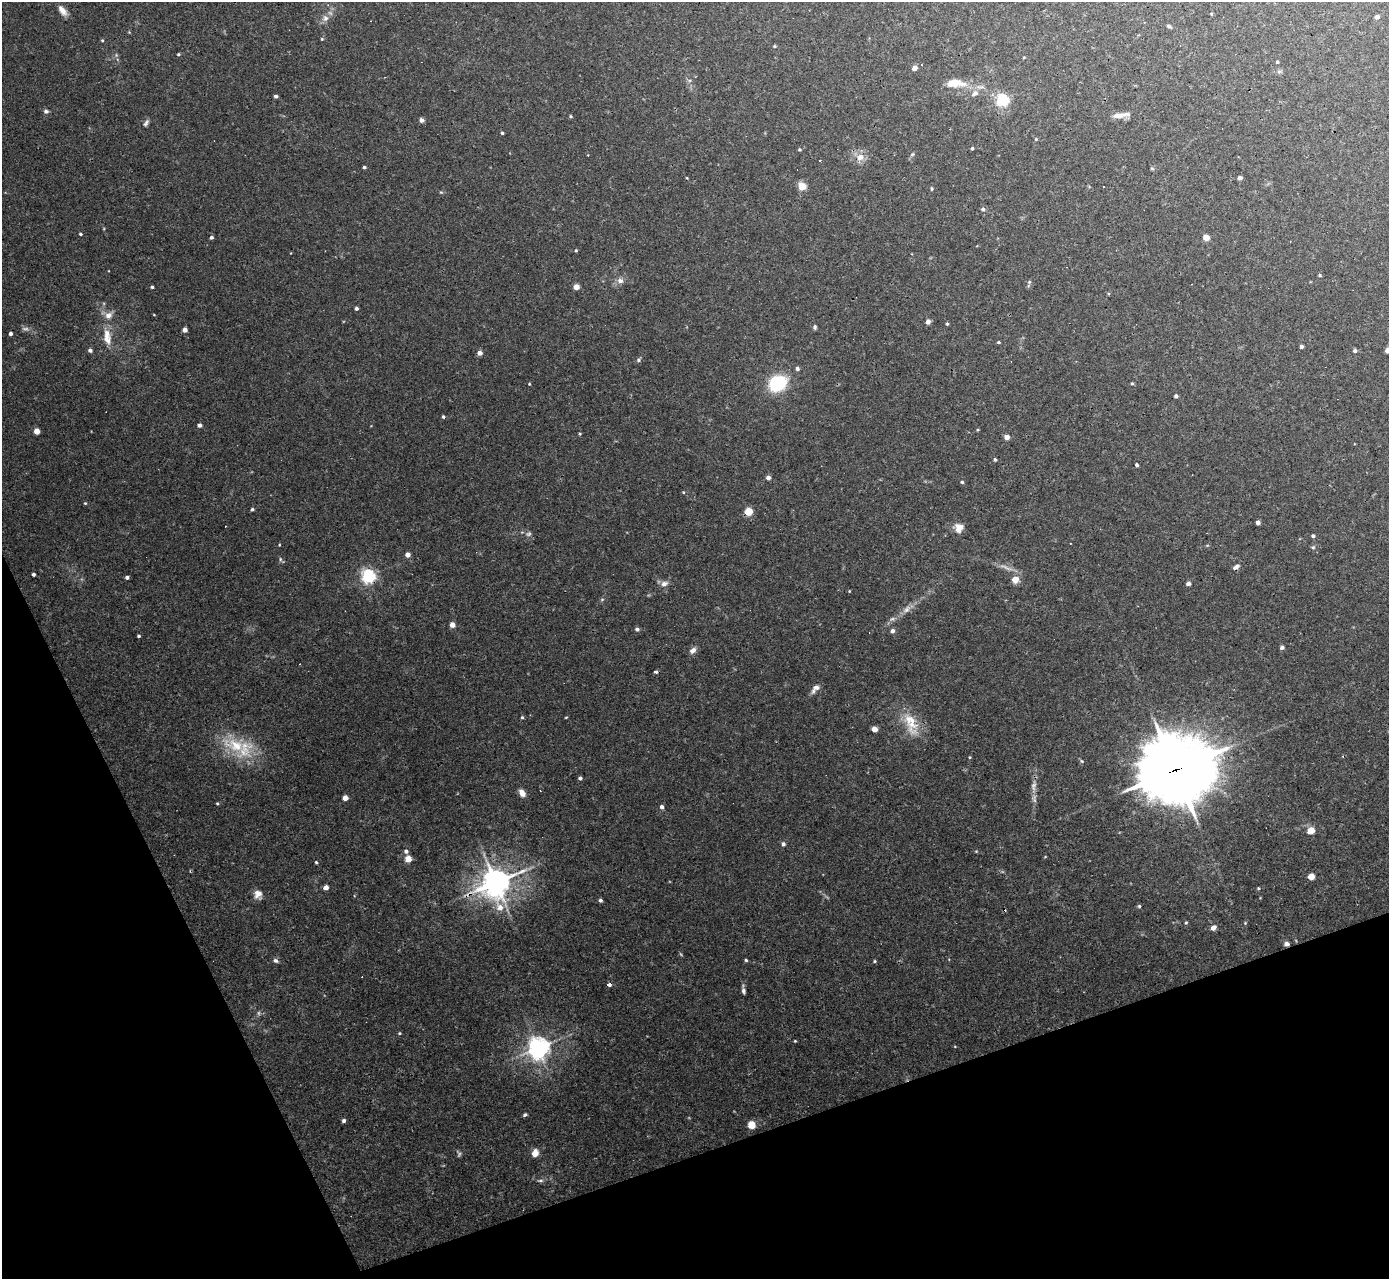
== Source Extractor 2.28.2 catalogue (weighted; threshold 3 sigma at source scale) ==
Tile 14 of 4 x 4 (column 2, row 4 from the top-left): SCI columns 1388-2774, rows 279-1555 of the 5547 x 5534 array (HDU 1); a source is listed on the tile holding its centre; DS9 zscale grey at full resolution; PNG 1391 x 1281 px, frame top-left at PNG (2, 2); no overlay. Shown black and unused: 18% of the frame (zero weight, under 3 of 4 exposures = <1% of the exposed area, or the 3 px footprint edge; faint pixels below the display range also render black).
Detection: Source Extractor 2.28.2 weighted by HDU 2 'WHT'; one run over the whole footprint, this tile lists its part. Background 0.0301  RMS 0.0024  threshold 0.0108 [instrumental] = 3 sigma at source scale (4.5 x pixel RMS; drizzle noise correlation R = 1.50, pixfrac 1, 0.05/0.05 arcsec/px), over >= 5 px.
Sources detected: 160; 5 too faint to see at this stretch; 4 cosmic-ray / hot-pixel residue — not listed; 3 inside a brighter listed object's ellipse — not listed separately; the other 148 listed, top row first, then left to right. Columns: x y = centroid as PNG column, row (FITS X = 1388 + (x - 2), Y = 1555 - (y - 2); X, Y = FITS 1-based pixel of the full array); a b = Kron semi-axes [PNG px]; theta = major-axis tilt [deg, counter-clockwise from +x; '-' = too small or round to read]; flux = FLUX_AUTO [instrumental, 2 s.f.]
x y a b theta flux
62 11 13 6 -53 1.8
1211 14 4 3 - 0.19
1377 17 4 4 - 0.87
325 18 8 8 - 1.1
1169 26 6 4 -21 0.41
322 39 4 4 - 0.23
102 40 4 4 - 0.26
774 46 4 3 - 0.24
178 54 4 3 - 0.31
1277 62 3 3 - 0.31
914 68 4 4 - 1.7
954 83 20 9 -1 4.7
975 93 12 8 34 1.4
276 96 3 3 - 0.49
1002 100 5 5 - 43
46 111 6 5 - 0.67
1118 115 17 7 4 1.9
571 116 4 4 - 0.28
421 120 5 5 - 0.81
146 123 10 5 54 0.67
502 133 3 3 - 0.33
1036 139 4 4 - 0.19
972 148 3 3 - 0.35
799 149 4 4 - 0.32
912 155 6 3 20 0.29
860 157 10 8 27 2
364 167 3 3 - 0.4
1152 168 6 4 -2 0.26
1240 178 4 4 - 0.74
802 186 8 8 - 2.3
1103 187 3 2 - 0.24
932 189 4 4 - 0.32
983 209 6 5 - 0.56
80 234 4 3 - 0.37
211 237 4 4 - 0.5
1206 237 4 4 - 3.6
977 245 4 2 - 0.16
576 250 4 3 - 0.25
1320 275 4 4 - 0.26
620 281 8 7 - 1.1
1029 282 5 4 - 0.3
152 287 3 3 - 0.37
576 287 4 4 - 2.5
356 308 4 4 - 0.5
108 315 11 8 30 1.5
154 315 4 2 - 0.16
928 322 4 4 - 1.3
947 324 4 3 - 0.29
815 327 6 4 82 0.4
185 330 4 4 - 1.2
11 333 4 3 - 0.81
107 334 18 10 -72 2.8
998 342 4 3 - 0.29
1301 346 4 4 - 0.52
90 350 5 4 - 0.62
1388 350 4 4 - 1.6
1355 351 5 4 - 0.5
480 353 5 5 - 1.1
638 360 6 5 - 0.41
797 368 4 4 - 0.65
777 383 15 12 21 17
1132 383 4 4 - 0.28
529 384 3 3 - 0.19
1176 396 4 3 - 0.58
443 416 4 4 - 0.35
199 425 5 4 - 0.63
977 430 4 3 - 0.23
37 431 4 4 - 2.4
580 434 4 3 - 0.25
1007 437 5 4 - 1.6
995 460 4 3 - 0.42
1137 465 3 3 - 0.47
768 478 4 4 - 0.91
962 482 4 4 - 0.31
683 492 5 4 - 0.22
85 503 4 4 - 0.23
252 509 4 4 - 0.34
748 512 5 5 - 6.2
1258 522 4 4 - 0.79
959 528 10 10 - 2.1
528 534 8 5 16 0.56
1313 536 4 4 - 0.49
1313 547 5 4 - 0.33
408 555 4 4 - 1.4
280 559 6 4 -89 0.34
1236 567 9 6 33 0.81
33 574 3 3 - 0.47
368 576 6 5 - 60
127 577 4 3 - 0.58
1015 579 9 8 - 2.1
664 584 10 7 23 1.1
1188 584 4 4 - 0.85
849 591 4 3 - 0.18
602 599 6 4 2 0.28
907 609 14 7 42 1.5
452 625 4 4 - 2
637 629 5 4 - 0.63
892 631 5 4 - 0.84
139 636 3 3 - 0.53
1282 647 5 4 - 0.63
693 650 9 6 39 1.2
655 672 4 3 - 0.57
816 687 9 7 2 0.82
522 717 4 4 - 0.3
566 717 4 3 - 0.17
911 723 37 15 -67 6.1
874 729 4 4 - 2.2
236 745 40 19 -19 11
970 757 4 3 - 0.2
1082 761 5 5 - 0.31
1175 770 28 25 11 1400
580 778 4 4 - 0.56
1034 786 20 7 83 1.8
522 793 8 6 -62 1.6
345 798 4 4 - 1.6
217 803 4 3 - 0.27
662 807 5 4 - 0.71
1311 831 5 5 - 5.4
783 844 5 5 - 0.57
406 851 5 5 - 0.65
976 851 5 3 - 0.2
1045 857 4 3 - 0.16
408 859 5 5 - 2.5
316 862 4 4 - 0.27
1311 877 5 5 - 3.4
496 883 10 10 - 320
326 887 5 5 - 1.2
1258 888 4 4 - 0.24
258 894 11 9 -82 1.6
600 900 4 4 - 0.5
1139 906 5 4 - 0.35
1186 923 4 3 - 0.29
1245 923 4 3 - 0.2
1213 928 6 5 - 1.1
1287 944 4 4 - 1.4
275 960 7 5 -41 0.61
746 960 4 4 - 0.3
874 961 4 4 - 0.25
609 984 4 3 - 2.5
743 990 11 4 -82 0.68
399 1033 4 4 - 0.25
795 1041 4 3 - 0.21
538 1048 7 7 - 170
525 1115 5 4 - 0.4
344 1121 4 4 - 0.52
751 1125 6 5 - 3.8
535 1153 6 5 - 2.9
540 1180 9 4 0 0.46
Overlapping masked pixels (flux is a lower limit): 3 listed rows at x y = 1175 770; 496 883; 1287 944
Isophote crosses this tile's border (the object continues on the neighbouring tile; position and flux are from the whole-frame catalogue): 1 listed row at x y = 1388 350